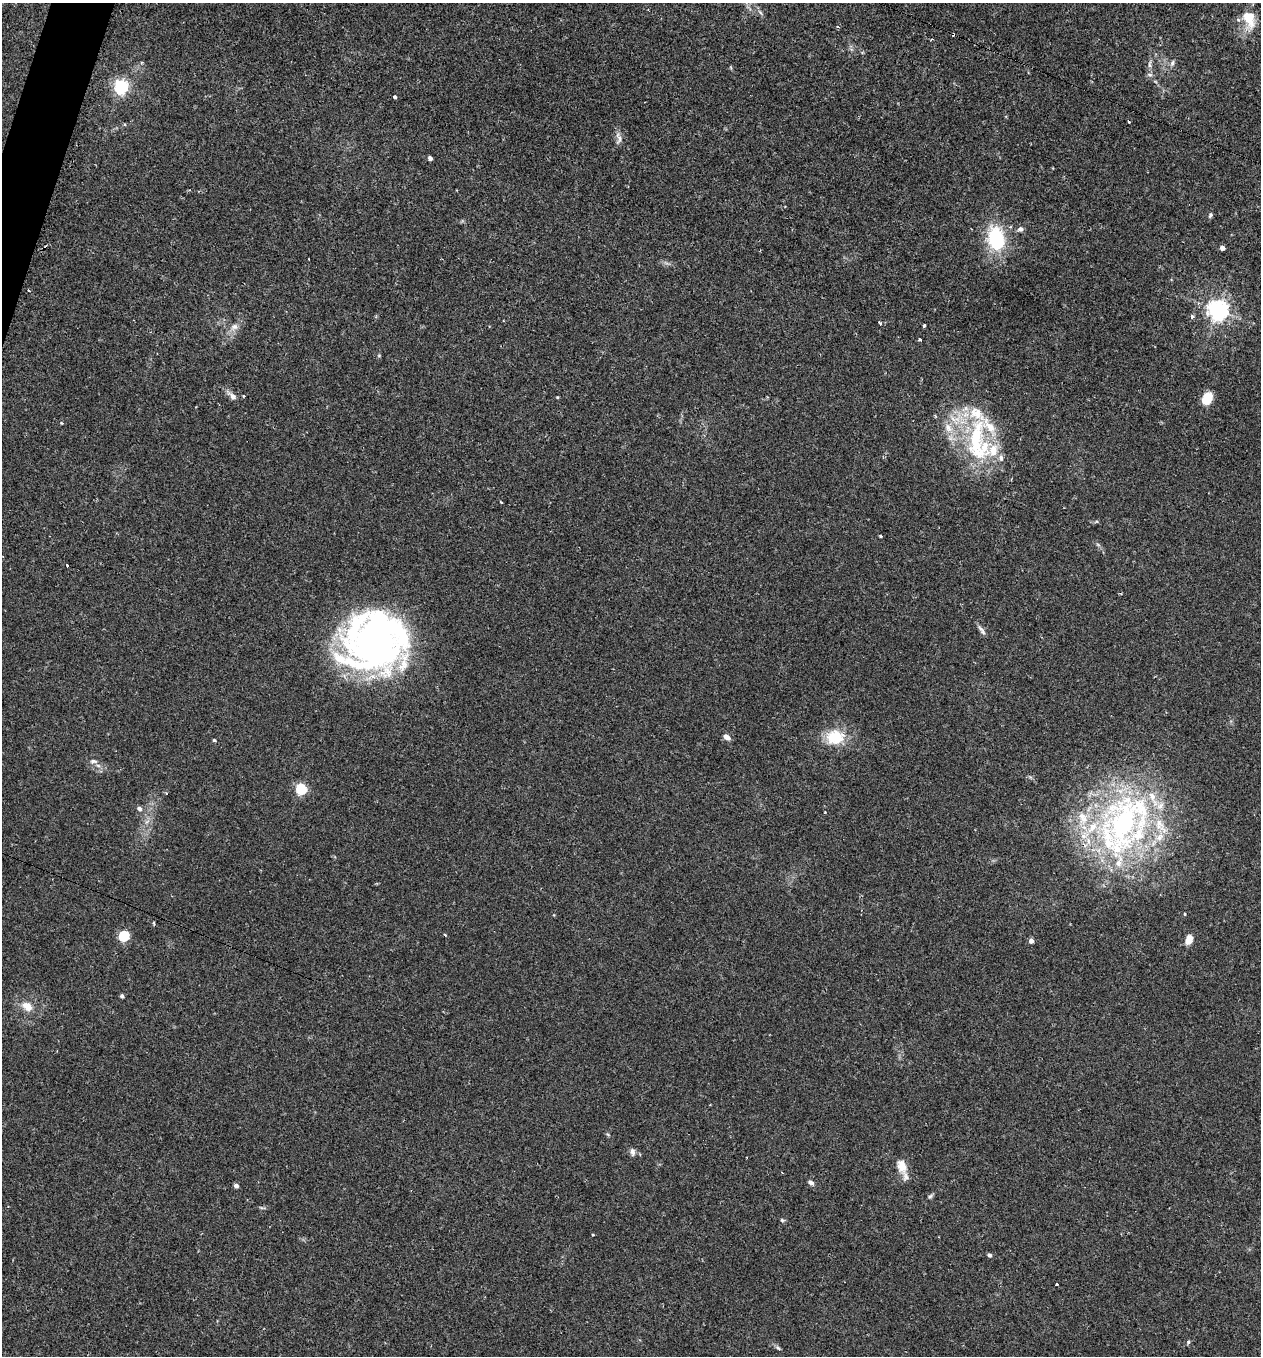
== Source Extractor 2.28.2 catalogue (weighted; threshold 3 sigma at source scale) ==
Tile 11 of 4 x 4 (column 3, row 3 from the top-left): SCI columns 2659-3917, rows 1360-2713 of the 5479 x 5487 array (HDU 1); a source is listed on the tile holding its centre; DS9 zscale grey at full resolution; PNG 1263 x 1358 px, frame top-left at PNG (2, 3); no overlay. Shown black and unused: <1% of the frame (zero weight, under 2 of 3 exposures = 1% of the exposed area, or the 3 px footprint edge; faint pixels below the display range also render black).
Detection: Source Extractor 2.28.2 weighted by HDU 2 'WHT'; one run over the whole footprint, this tile lists its part. Background 0.0303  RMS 0.005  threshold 0.0227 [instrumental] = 3 sigma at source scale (4.5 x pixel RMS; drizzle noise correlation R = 1.50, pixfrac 1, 0.05/0.05 arcsec/px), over >= 5 px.
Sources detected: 76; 2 inside a brighter object's white glare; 3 cosmic-ray / hot-pixel residue — not listed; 13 inside a brighter listed object's ellipse — not listed separately; the other 58 listed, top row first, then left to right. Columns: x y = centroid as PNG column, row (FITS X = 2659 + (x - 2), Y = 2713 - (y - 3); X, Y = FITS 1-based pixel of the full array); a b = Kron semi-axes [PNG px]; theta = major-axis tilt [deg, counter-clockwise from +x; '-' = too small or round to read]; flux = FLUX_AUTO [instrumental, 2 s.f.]
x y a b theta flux
1249 18 21 14 -70 11
932 39 4 3 - 0.44
1172 63 8 5 61 1.2
1150 64 10 4 86 1.4
1150 75 8 5 -7 1.1
121 87 6 6 - 110
395 97 3 3 - 0.87
1129 122 3 2 - 0.83
619 138 17 7 -84 2.5
430 158 4 4 - 1.8
1210 215 6 4 68 0.78
1020 229 8 7 - 1.5
996 239 21 14 -78 37
1222 248 4 4 - 2.7
29 291 3 2 - 0.58
1218 310 7 6 - 280
1192 316 5 4 - 1
880 323 3 3 - 2.1
924 325 3 3 - 2.6
234 327 9 8 - 2.3
920 340 3 3 - 2.4
233 396 10 6 -48 2.6
557 397 4 3 - 0.41
1207 398 12 8 55 9.7
948 428 13 9 -68 4.5
976 439 59 19 82 37
993 450 21 14 36 9.8
501 502 3 2 - 0.62
880 536 3 3 - 0.8
67 565 3 3 - 2.2
981 629 13 5 -46 1.6
374 638 65 61 -66 200
726 737 8 6 -33 2.8
835 737 25 19 3 15
214 740 4 3 - 0.65
94 761 10 5 -10 1.6
301 789 5 5 - 53
139 808 5 5 - 1.6
1123 823 91 51 -90 140
1185 914 4 2 - 0.42
154 923 5 3 - 0.48
445 935 4 3 - 0.43
123 936 5 5 - 44
1189 940 9 6 71 5.5
1031 941 5 4 - 2.3
122 996 4 3 - 1.2
27 1006 12 8 -34 5.3
632 1152 10 6 -82 1.6
902 1166 20 12 -74 6.3
811 1183 7 5 -29 1.3
236 1186 4 4 - 1.8
930 1196 6 5 - 0.89
782 1220 6 4 -44 0.68
593 1235 3 2 - 0.41
989 1255 5 4 - 0.94
1056 1284 3 3 - 0.86
1188 1342 5 4 - 0.73
778 1348 8 4 -37 0.89